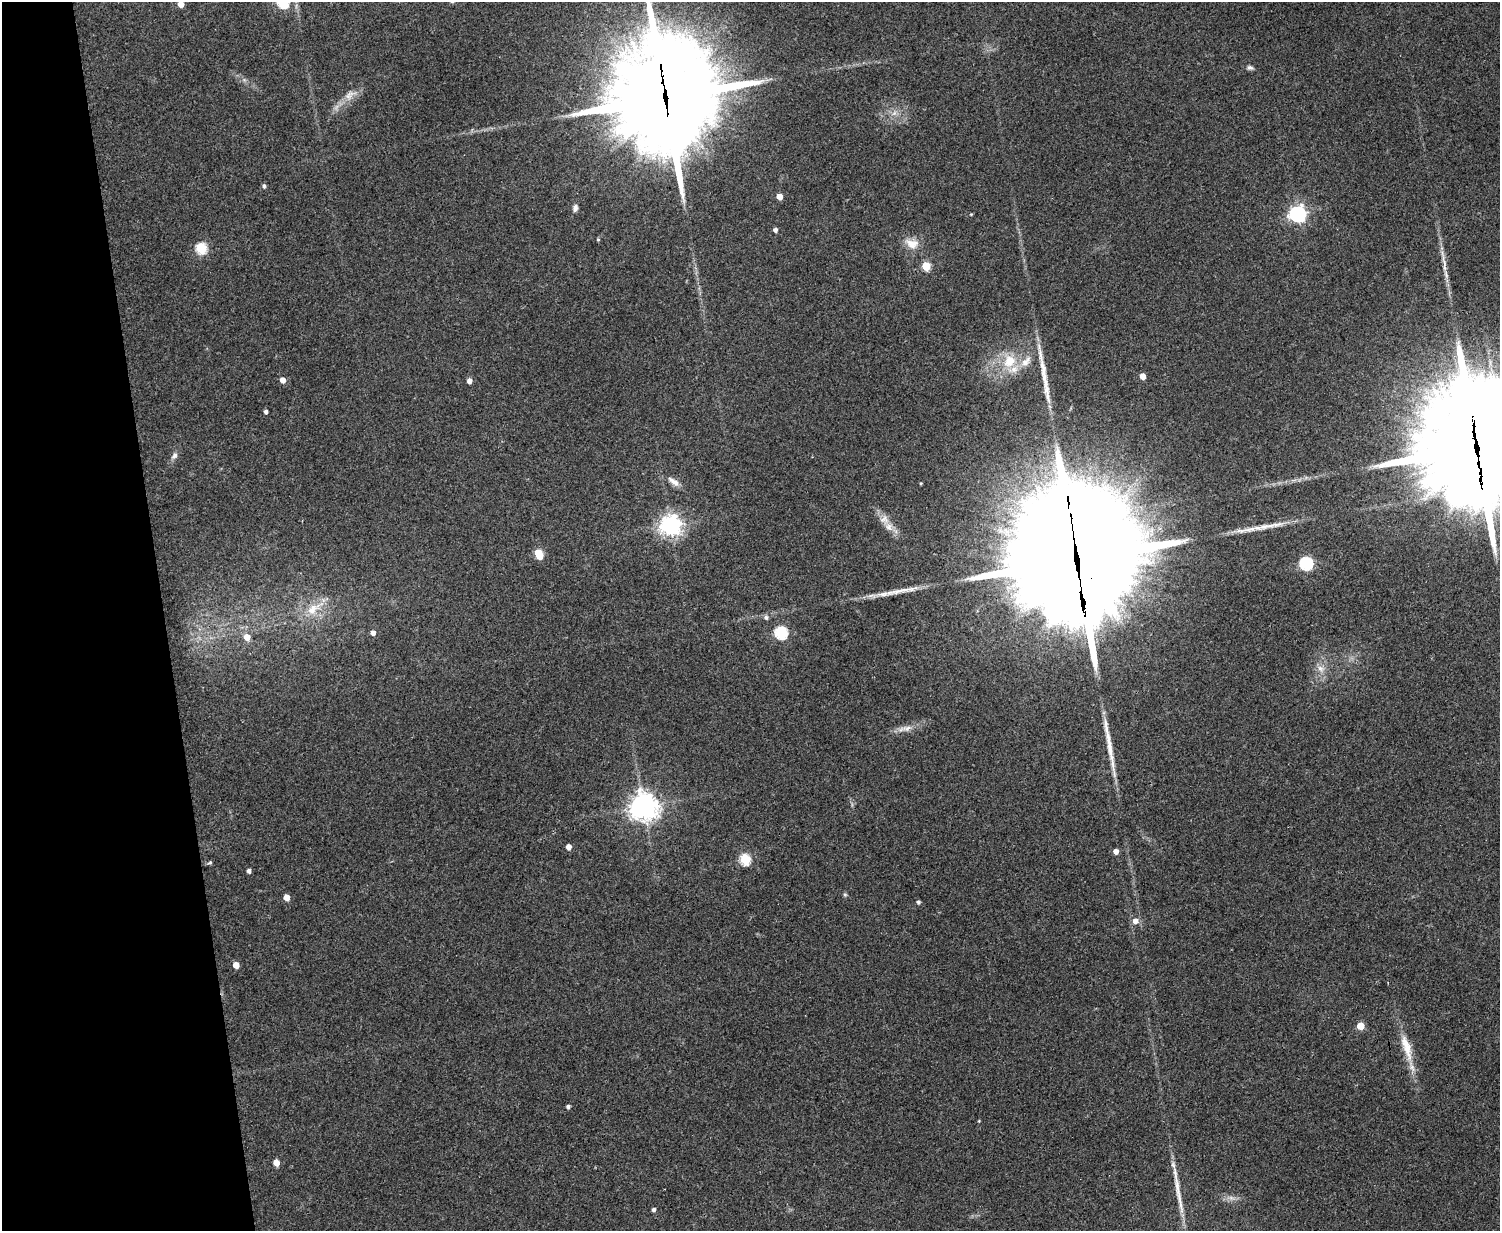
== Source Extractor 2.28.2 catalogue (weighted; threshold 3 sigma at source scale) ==
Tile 4 of 3 x 4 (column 1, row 2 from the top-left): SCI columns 161-1658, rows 2460-3688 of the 4918 x 4927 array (HDU 1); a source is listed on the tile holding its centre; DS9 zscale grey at full resolution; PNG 1502 x 1233 px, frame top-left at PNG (2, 2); no overlay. Shown black and unused: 11% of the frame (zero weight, under 3 of 4 exposures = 2% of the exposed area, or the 3 px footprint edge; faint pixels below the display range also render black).
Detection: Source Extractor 2.28.2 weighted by HDU 2 'WHT'; one run over the whole footprint, this tile lists its part. Background 0.0787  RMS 0.0057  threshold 0.0256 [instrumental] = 3 sigma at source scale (4.5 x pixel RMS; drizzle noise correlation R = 1.50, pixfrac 1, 0.05/0.05 arcsec/px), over >= 5 px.
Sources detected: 63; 4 long thin detections or spike segments (spike, bleed or trail) — not listed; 2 inside a brighter listed object's ellipse — not listed separately; the other 57 listed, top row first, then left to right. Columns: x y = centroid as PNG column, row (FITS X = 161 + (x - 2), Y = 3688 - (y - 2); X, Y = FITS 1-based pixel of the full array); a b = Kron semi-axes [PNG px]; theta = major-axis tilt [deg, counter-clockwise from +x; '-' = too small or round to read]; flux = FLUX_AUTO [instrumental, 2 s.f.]
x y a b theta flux
283 2 6 5 - 61
181 4 5 5 - 5.5
1250 68 8 5 -23 1.5
349 95 16 9 38 5.2
665 97 40 32 -86 11000
894 113 7 4 19 1.5
264 186 5 4 - 1.3
779 196 5 4 - 5.8
575 208 8 6 81 2.2
971 214 4 3 - 0.49
1298 214 7 6 - 200
775 230 4 4 - 2
598 240 4 4 - 0.64
912 244 19 13 -15 7.5
201 248 6 5 - 44
926 266 5 5 - 21
1446 274 15 5 -76 3.3
1009 361 20 17 54 17
1143 376 4 4 - 5.9
283 380 5 5 - 4.6
469 381 5 5 - 3.1
1496 397 10 9 - 570
266 411 4 3 - 1.6
1477 448 47 34 -84 16000
174 456 10 6 52 2
674 482 17 7 -37 4.2
921 483 4 3 - 0.56
884 520 13 11 -25 5.1
671 525 7 7 - 360
539 554 7 5 -70 21
1076 557 68 34 -82 30000
1306 563 6 6 - 80
312 609 18 12 44 9.5
766 617 6 6 - 1.5
373 632 5 4 - 3
781 633 6 6 - 70
247 637 6 5 - 5.8
1320 668 10 6 -18 2.9
907 728 18 8 3 4.6
643 807 9 9 - 630
569 847 4 4 - 4.3
1116 851 5 4 - 3.5
745 859 6 5 - 48
210 862 6 4 39 0.91
249 871 4 4 - 1.9
845 894 6 5 - 0.9
286 897 5 4 - 6.9
918 902 5 4 - 1.2
1135 921 6 6 - 3.8
236 965 5 4 - 6.8
1360 1026 5 5 - 14
1406 1047 42 11 -73 14
568 1106 4 4 - 1.5
979 1121 4 3 - 0.42
276 1162 5 4 - 7.1
1177 1188 35 7 -82 9.5
653 1209 4 4 - 1.4
Overlapping masked pixels (flux is a lower limit): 3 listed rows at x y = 665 97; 1477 448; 1076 557
Isophote crosses this tile's border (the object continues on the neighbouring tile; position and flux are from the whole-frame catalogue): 5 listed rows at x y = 283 2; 181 4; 665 97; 1496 397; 1477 448